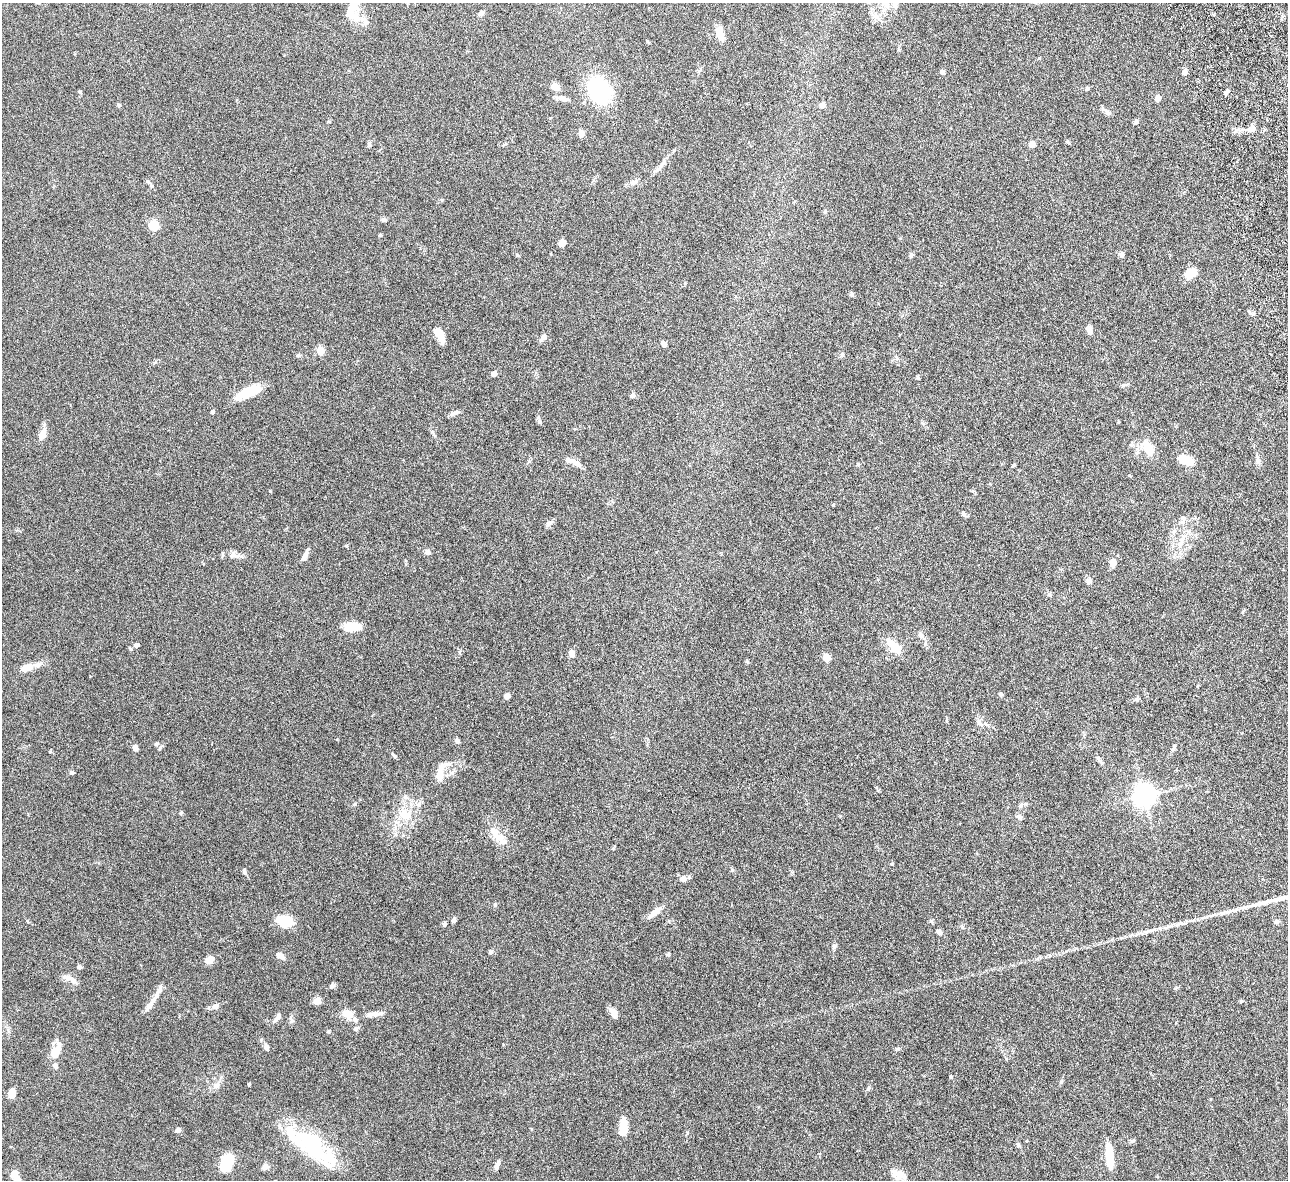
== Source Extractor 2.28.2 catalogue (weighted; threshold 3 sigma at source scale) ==
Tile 10 of 4 x 4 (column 2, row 3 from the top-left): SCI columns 1342-2627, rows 1464-2641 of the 5257 x 5162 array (HDU 1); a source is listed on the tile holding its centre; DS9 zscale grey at full resolution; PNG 1290 x 1182 px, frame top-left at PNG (2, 3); no overlay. Nothing masked; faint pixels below the display range render black.
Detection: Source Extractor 2.28.2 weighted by HDU 2 'WHT'; one run over the whole footprint, this tile lists its part. Background 0.125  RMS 0.0034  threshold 0.0139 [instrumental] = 3 sigma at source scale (4.09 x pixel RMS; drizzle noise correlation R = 1.36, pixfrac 0.8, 0.05/0.05 arcsec/px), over >= 5 px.
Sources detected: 145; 3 inside a brighter object's white glare — not listed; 5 inside a brighter listed object's ellipse — not listed separately; the other 137 listed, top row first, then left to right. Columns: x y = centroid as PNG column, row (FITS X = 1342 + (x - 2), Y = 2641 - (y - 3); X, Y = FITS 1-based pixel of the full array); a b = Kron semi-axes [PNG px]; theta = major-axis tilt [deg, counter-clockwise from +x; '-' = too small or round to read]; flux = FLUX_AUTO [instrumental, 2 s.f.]
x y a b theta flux
352 11 27 14 88 7.2
481 13 7 6 - 0.89
720 34 15 7 -73 4.1
942 72 6 5 - 0.61
1184 72 8 5 46 0.88
555 87 10 7 -26 2.3
1087 89 6 4 66 0.42
599 90 25 20 -58 30
1226 92 7 5 48 0.8
563 98 14 7 -14 1.5
1158 98 6 5 - 1.6
119 105 5 4 - 0.42
822 105 5 4 - 3
1136 121 6 4 72 0.55
1251 130 10 7 11 1.6
581 133 6 5 - 2.3
1032 144 5 4 - 3.8
369 145 6 5 - 0.48
660 166 12 5 41 1.2
148 182 6 5 - 0.48
633 182 11 6 27 1.3
151 186 6 4 -89 0.38
825 211 6 4 64 0.42
383 220 7 5 14 0.61
153 226 5 5 - 17
380 235 4 4 - 0.38
562 243 6 5 - 2.2
1122 254 7 6 - 0.75
911 255 6 5 - 0.45
1190 273 11 8 34 5.3
851 294 6 4 -89 0.41
1253 314 6 5 - 0.58
1089 330 10 6 -83 1.4
440 336 16 6 -60 4.3
543 337 9 6 62 1.1
663 344 7 5 -53 0.98
320 351 9 7 -77 2.4
842 354 7 5 63 0.52
494 374 4 4 - 2.4
248 392 27 10 25 8.2
633 395 7 6 - 0.71
212 412 4 4 - 0.83
454 413 12 5 25 1
539 422 7 4 -81 0.53
42 435 12 6 67 3.3
1148 448 18 10 -64 5.5
1258 459 16 4 -78 1.1
1185 460 17 9 -25 5
577 464 14 7 -25 1.6
858 464 4 4 - 0.32
964 514 8 5 -46 0.71
1183 518 6 6 - 0.74
549 523 10 6 42 0.89
1182 539 16 7 58 2.7
347 546 5 3 - 0.27
427 552 6 5 - 1.2
305 555 13 5 64 1.5
236 556 12 5 -4 1.3
1113 563 11 7 79 2.1
1088 581 9 6 -87 0.89
1049 595 6 5 - 0.57
352 627 16 8 0 7.7
921 635 9 6 -57 1
136 645 6 6 - 0.65
894 646 22 10 -43 5.1
572 653 6 5 - 1.7
827 657 9 9 - 1.5
27 668 13 8 17 3
1000 694 6 4 -22 0.41
507 696 6 5 - 1.4
979 723 7 5 -44 0.81
986 724 6 4 -18 0.51
457 741 5 5 - 0.91
156 744 5 5 - 0.44
135 748 8 5 -61 1.1
160 748 7 3 54 0.42
394 756 8 4 -39 0.42
1099 760 14 4 -57 0.81
71 772 6 5 - 0.53
439 776 14 10 85 3
1144 796 7 7 - 230
405 797 6 5 - 0.73
355 804 6 4 88 0.33
419 804 9 6 27 1
1021 805 7 6 - 0.84
181 813 6 4 68 0.37
405 815 19 13 -36 5.2
1019 817 7 6 - 0.75
495 831 30 9 -60 4.3
244 871 7 5 -81 0.65
683 879 8 7 - 1.4
495 905 6 5 - 0.41
655 912 18 6 39 2.6
454 920 5 4 - 0.88
285 921 13 8 -13 12
1277 922 6 6 - 0.67
444 924 6 5 - 0.53
939 932 6 5 - 1
491 952 6 5 - 0.54
668 954 5 4 - 0.46
280 956 10 6 -26 1.8
209 960 6 5 - 4.4
79 967 5 5 - 0.64
69 978 22 6 -26 1.8
332 986 8 6 28 0.73
160 989 15 6 74 1.2
317 1001 9 8 - 1.5
1241 1001 4 4 - 0.3
149 1006 19 6 52 1.9
215 1006 10 7 7 1.1
614 1012 12 7 -51 1.9
348 1014 14 10 -22 3.1
374 1014 25 6 6 2.1
277 1017 13 5 55 1.2
291 1020 10 5 -50 0.66
356 1029 7 6 - 0.76
328 1032 6 4 -1 0.31
266 1047 8 5 -73 1.1
897 1049 8 4 0 0.49
56 1051 19 10 58 4.4
55 1066 7 6 - 0.98
950 1077 5 3 - 0.31
249 1084 3 3 - 0.45
216 1085 10 7 44 1.3
868 1089 6 4 44 0.44
12 1093 10 6 82 3.1
623 1124 9 6 83 5.8
177 1130 8 5 8 0.75
1132 1141 8 3 19 0.44
312 1145 65 21 -44 26
1018 1145 6 4 -60 0.47
1110 1156 25 7 -85 8.5
227 1162 16 9 67 11
497 1166 11 5 66 1.3
265 1167 9 7 64 0.99
898 1174 20 10 -22 3
15 1176 13 8 -60 2.9
Isophote crosses this tile's border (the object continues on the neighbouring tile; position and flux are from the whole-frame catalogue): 2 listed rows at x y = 352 11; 15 1176
Unlisted compact peaks at least as high as the median listed source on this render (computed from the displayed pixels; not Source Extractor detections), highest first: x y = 270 491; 834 947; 732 870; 1061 1082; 80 92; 50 752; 517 255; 833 505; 892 864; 613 848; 687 1133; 337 739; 1123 385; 1068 142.